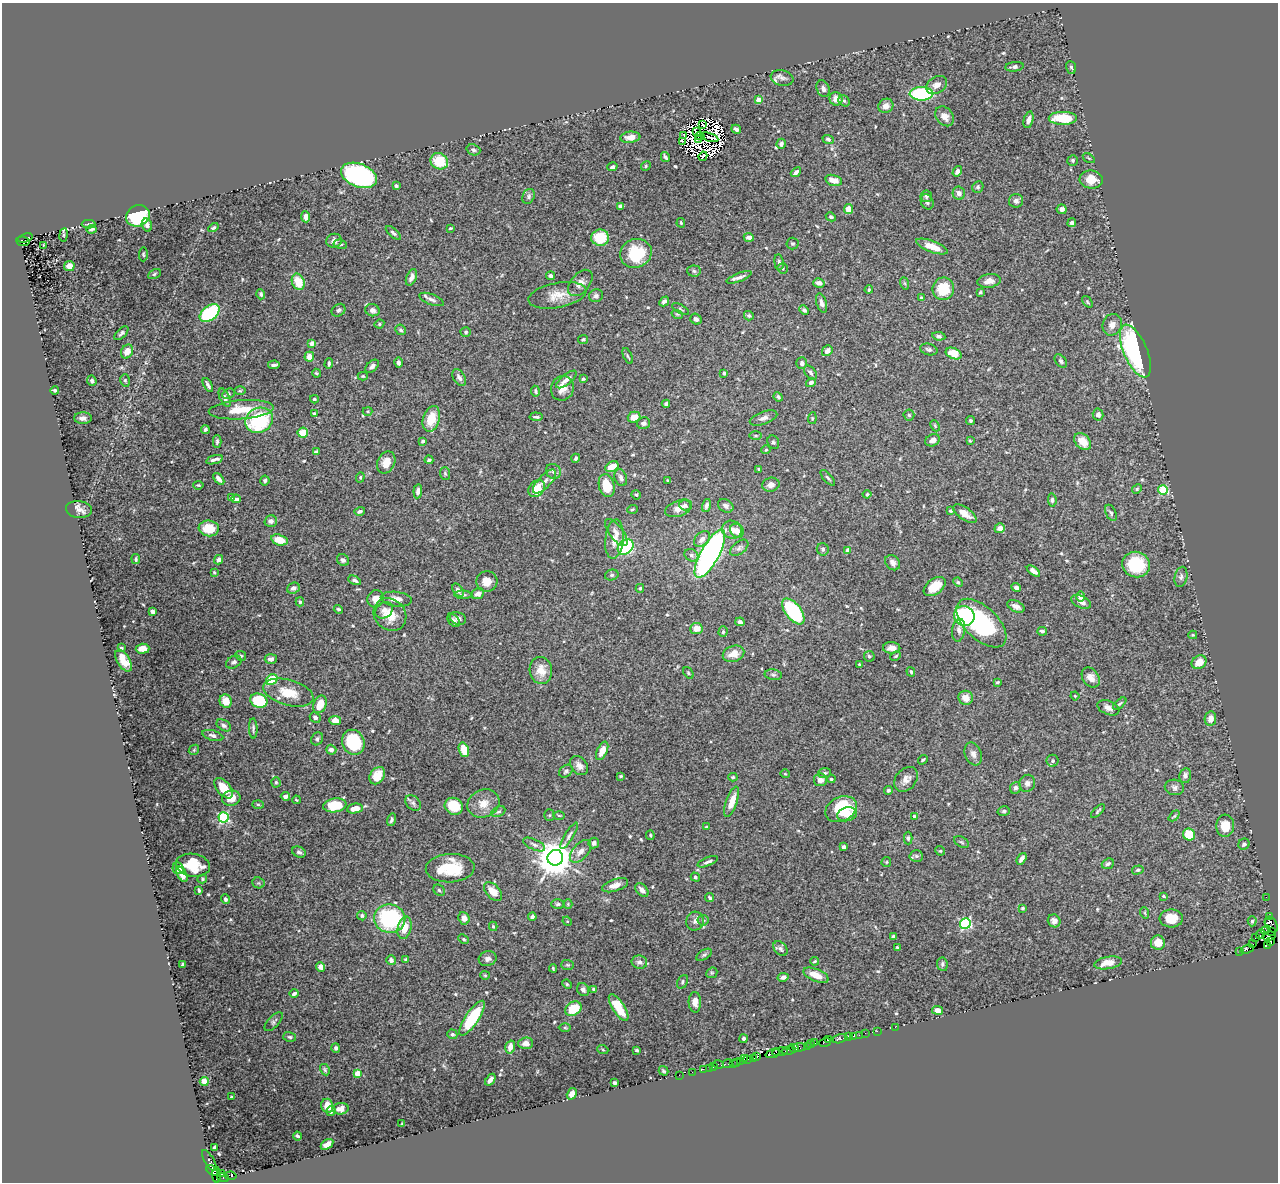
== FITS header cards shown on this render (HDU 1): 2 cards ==
NAXIS1  =                 1276
NAXIS2  =                 1180

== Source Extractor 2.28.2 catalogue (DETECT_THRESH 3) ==
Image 1276 x 1180 px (HDU 1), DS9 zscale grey, 1 PNG px = 1 image px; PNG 1280 x 1184 px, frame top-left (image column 1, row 1180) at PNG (2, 3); each listed source drawn as its Kron ellipse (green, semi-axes under 4 px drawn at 4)
Background 1.5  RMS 0.019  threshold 0.0574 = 3 sigma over >= 5 px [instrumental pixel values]
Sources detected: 572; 12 with non-positive FLUX_AUTO (blend fragments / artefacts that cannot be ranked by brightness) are neither listed nor drawn; of the other 560, the 500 brightest by FLUX_AUTO listed and drawn (60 fainter detections omitted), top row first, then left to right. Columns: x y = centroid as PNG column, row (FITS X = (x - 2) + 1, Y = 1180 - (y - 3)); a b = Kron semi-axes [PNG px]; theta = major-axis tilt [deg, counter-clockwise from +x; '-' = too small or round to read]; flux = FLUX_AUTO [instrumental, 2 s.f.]
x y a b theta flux
1014 67 9 4 7 3.7
1071 67 6 5 - 2.3
782 78 11 7 -12 6.1
937 85 11 8 31 9.5
823 89 9 6 -69 5.1
921 94 12 6 0 110
836 99 7 6 - 12
758 100 4 4 - 14
844 101 6 5 - 2.4
886 106 8 7 - 8.1
945 116 11 8 -51 9.2
1063 118 14 6 1 48
1028 120 8 4 76 5.6
703 125 3 2 - 3.1
736 129 5 4 - 3.9
697 132 2 2 - 3.5
684 135 3 2 - 1.4
700 136 5 2 - 1.9
630 137 10 5 6 9.6
710 137 9 2 -17 1.6
699 139 3 2 - 4.8
828 139 6 4 -21 3
682 141 4 2 - 5.6
781 144 5 4 - 3.4
473 150 7 5 -20 2.8
703 156 5 2 - 2.7
665 157 5 3 - 3
1089 158 6 3 -33 1.5
1073 160 5 5 - 2.4
439 161 9 8 - 36
646 166 5 4 - 1.6
612 167 5 4 - 3.3
957 171 5 4 - 5.7
796 172 6 4 41 3.9
359 175 18 11 -21 250
834 180 9 5 -15 12
1091 180 12 9 -7 17
396 186 4 3 - 2.2
978 187 6 5 - 2.4
959 193 7 6 - 5.9
529 196 8 6 63 3.2
926 196 6 5 - 2.6
1016 201 7 7 - 4.2
927 202 8 6 -65 4.4
620 206 4 3 - 3.1
848 209 5 4 - 15
1062 209 5 4 - 4.9
138 216 12 10 24 120
306 217 5 4 - 6.7
831 217 5 4 - 2.1
681 223 5 3 - 1.8
1072 223 5 4 - 3.8
88 224 7 4 0 2.1
147 225 7 5 -71 5
213 228 5 4 - 2.2
450 228 3 2 - 1.4
91 229 5 3 - 2.9
393 233 9 4 -41 2.8
64 235 7 3 82 1.5
749 237 5 3 - 4.9
25 238 7 3 17 520
600 238 9 8 - 37
23 241 6 5 - 580
334 241 8 7 - 6.3
340 244 7 4 -7 2.3
792 244 6 6 - 2.3
43 245 3 2 - 7.2
932 247 17 5 -20 19
636 253 16 14 24 57
143 254 7 4 88 1.8
779 262 8 4 -82 2.8
69 266 5 5 - 8.4
783 268 5 5 - 2
694 271 7 5 -4 2.7
154 274 7 4 29 2.3
551 276 4 3 - 5
411 277 9 5 68 6.3
739 277 13 4 21 5.1
989 281 12 6 7 11
298 282 8 6 -67 27
580 283 15 9 50 8.5
819 283 5 4 - 4.8
904 283 6 4 -70 2
943 289 11 10 - 39
869 290 4 3 - 1.7
980 292 3 3 - 1.8
261 294 5 4 - 2.7
557 295 29 12 10 21
596 296 7 6 - 3.5
921 298 3 3 - 1.7
431 299 13 5 -21 5.4
664 301 5 4 - 4
1087 302 6 4 -52 1.7
822 303 10 5 -73 5
681 309 9 3 -28 1.7
338 310 7 6 - 3.3
372 310 7 6 - 4.9
804 310 5 4 - 3.1
210 313 11 7 37 100
677 314 6 3 -18 1.3
749 316 5 4 - 2.4
696 319 6 5 - 3.7
379 324 5 3 - 1.7
1112 325 11 9 66 8.8
401 330 5 5 - 2.6
466 332 5 4 - 1.8
121 333 9 4 45 3.3
939 336 6 4 -9 2.4
583 339 5 4 - 2.9
312 343 4 3 - 9.4
929 349 9 5 -16 3.4
127 351 7 5 61 15
827 351 6 5 - 7
1135 351 28 12 -67 250
954 353 8 5 -23 27
628 356 8 3 -67 2
309 357 5 4 - 12
1061 361 8 5 -52 3.2
399 362 5 4 - 3
802 363 6 5 - 3.9
329 364 5 3 - 2.4
274 365 6 3 4 3.4
372 366 8 5 44 4.1
316 373 4 3 - 1.6
724 373 3 3 - 4.1
810 373 8 5 -52 3.3
363 376 5 4 - 1.6
459 378 9 5 -59 5.3
566 379 12 5 39 7.3
583 379 4 4 - 2
125 380 6 4 -74 1.9
92 381 5 4 - 3.8
811 383 5 4 - 5.1
208 385 7 3 -61 3.1
562 388 12 11 - 13
55 390 4 3 - 2.3
240 391 5 3 - 1.5
535 391 5 4 - 2
228 394 6 5 - 2.4
778 397 5 4 - 2.1
225 398 10 5 -66 3.8
314 399 4 3 - 1.9
666 404 4 3 - 3.1
241 410 32 9 4 34
368 411 5 4 - 1.7
314 413 4 3 - 1.9
1098 414 6 5 - 5.4
909 415 5 5 - 2.1
536 417 6 3 -5 2.6
634 417 6 5 - 13
83 418 9 5 -1 5.9
763 418 14 6 20 6
812 418 6 4 85 1.6
431 419 13 8 73 28
259 420 14 12 27 100
970 420 4 4 - 2
643 423 7 6 - 4.5
935 426 6 4 -65 1.4
205 429 4 3 - 2.7
303 433 5 5 - 20
756 436 6 3 0 1.7
933 440 7 6 - 6.6
217 441 6 4 89 2.6
423 441 4 3 - 2.5
970 441 4 3 - 1.5
773 442 7 5 -62 2.5
1083 442 10 7 -45 15
766 450 4 4 - 1.4
316 452 4 3 - 2.1
576 458 4 3 - 2.8
214 460 9 3 16 4.4
429 460 4 3 - 2.4
386 462 11 8 66 13
612 467 7 5 28 19
759 469 4 3 - 2.5
553 471 8 7 - 4.3
445 473 6 5 - 1.9
360 477 5 4 - 1.7
621 478 9 6 -71 4.8
828 478 10 3 -48 2.3
219 479 7 4 -49 5.6
668 480 3 3 - 1.3
265 481 5 4 - 2.4
544 482 15 6 46 7.3
198 485 5 3 - 1.6
771 485 9 7 12 7.3
607 486 11 7 -75 29
537 488 9 7 48 22
1137 489 5 4 - 1.7
1163 490 5 4 - 61
418 491 7 4 83 4.3
867 494 4 4 - 1.6
636 495 5 4 - 1.9
231 498 4 3 - 3.6
236 499 5 3 - 3.5
1052 500 7 4 -85 2.6
685 505 6 5 - 4.3
706 506 7 4 75 3.7
726 506 8 6 -32 4.9
679 508 14 8 20 11
79 509 13 8 -6 7.5
632 509 5 3 - 1.4
360 511 5 4 - 3.8
951 511 4 3 - 1.8
1111 513 8 5 -65 3.1
965 514 14 6 -34 10
271 521 6 5 - 4.6
209 528 10 8 -6 27
1000 528 5 5 - 8.8
732 530 10 9 - 8.8
737 531 7 6 - 9.2
616 533 16 6 -53 8.9
614 539 19 9 84 16
702 539 9 6 44 8.3
279 540 8 5 -17 20
626 547 8 7 - 96
739 548 11 6 38 4.2
823 549 6 6 - 2.5
848 550 4 4 - 10
710 554 27 9 61 470
691 555 7 6 - 3.6
136 559 5 3 - 2
219 560 5 4 - 5.3
343 560 6 5 - 3.9
893 563 8 6 -49 6.8
1136 565 14 12 -16 64
1033 571 7 4 -36 6.2
214 572 4 3 - 1.4
612 575 7 5 15 2.7
1181 577 10 6 77 4.6
354 580 7 4 -25 3.1
487 581 10 10 - 14
958 582 5 4 - 1.7
935 587 12 7 37 22
1016 587 5 4 - 3.5
293 588 6 5 - 4.6
640 588 4 4 - 1.8
458 590 7 4 -56 4.7
478 594 6 5 - 6.3
463 595 8 3 -3 2.1
1080 596 5 4 - 6.6
376 599 9 8 - 9.2
396 599 15 7 -6 11
300 602 4 3 - 1.7
1081 602 10 6 -24 7.6
1016 606 9 5 -24 6.7
338 609 5 4 - 2.3
384 610 9 7 37 6.4
152 611 4 3 - 3.5
793 611 15 7 -52 100
390 615 17 15 -42 21
964 616 10 10 - 83
458 618 8 6 -20 5.4
454 620 8 5 -52 3.3
740 622 4 4 - 3.6
981 623 31 16 -44 140
696 628 6 5 - 10
959 630 11 6 82 6.8
1042 631 5 4 - 2.8
723 632 5 4 - 2.2
1193 635 4 3 - 1.6
121 648 3 3 - 1.6
892 648 9 5 -1 12
142 649 7 5 5 12
733 654 11 8 18 16
241 656 5 4 - 2.5
869 656 5 5 - 2.5
896 656 5 3 - 1.5
271 659 6 5 - 4.8
123 661 12 6 -58 20
234 662 8 5 32 3.7
1199 662 8 6 34 16
859 664 3 3 - 1.4
541 670 13 11 -80 17
911 672 5 3 - 1.8
688 673 6 4 -52 1.9
773 675 9 5 -10 2.9
1091 678 11 8 -54 8.7
272 680 6 5 - 52
997 682 4 3 - 1.7
288 693 26 12 -15 29
1075 696 4 4 - 1.4
966 698 7 7 - 13
226 701 7 6 - 15
259 701 9 7 -20 80
320 704 9 6 66 20
1120 704 8 4 40 2.1
1108 708 11 7 -22 6.8
315 717 6 5 - 4.3
1210 719 7 5 80 9.3
335 720 6 4 -9 11
224 725 8 5 -31 3.5
253 728 10 3 -87 2.8
213 736 11 5 -16 4.9
317 739 7 5 60 3
353 742 13 11 -65 67
194 750 5 4 - 1.6
331 750 5 5 - 5.7
464 750 7 5 -72 23
602 751 10 5 65 16
973 754 12 8 -69 6.8
923 760 5 3 - 1.8
1053 761 6 6 - 3.6
579 766 10 7 -51 7.5
566 771 7 5 41 3.1
825 773 6 5 - 2.5
785 774 4 4 - 1.4
377 776 9 7 55 21
621 776 3 3 - 1.4
1185 776 7 6 - 5.2
733 777 4 4 - 1.5
831 779 4 4 - 1.8
906 779 14 10 51 10
820 780 6 6 - 8.7
276 782 5 4 - 2
1027 783 9 7 67 5.8
1174 787 10 7 -13 4.6
224 788 12 6 -50 26
1016 788 6 5 - 4.5
888 790 4 4 - 2.3
285 796 5 4 - 5.7
231 798 9 7 15 13
296 800 4 3 - 1.3
732 802 16 5 70 16
413 803 9 6 -45 4.1
258 804 6 4 -2 1.9
483 804 16 13 25 17
335 805 12 7 8 35
454 806 9 8 - 32
355 808 8 5 9 15
841 809 16 12 26 52
1004 811 6 5 - 2.2
1098 811 9 3 46 1.8
498 812 7 5 26 2.4
847 814 10 7 13 14
549 815 5 5 - 1.7
559 815 5 3 - 1.4
914 816 3 3 - 1.4
1174 816 6 4 44 1.8
224 817 5 5 - 140
391 820 6 3 73 2.7
1225 826 11 9 86 21
706 827 4 3 - 1.4
650 835 5 3 - 1.7
1189 835 6 6 - 41
569 836 15 4 59 4.5
908 838 6 4 -89 2.4
961 842 8 5 -27 2.1
594 843 5 5 - 5.2
1244 844 6 5 - 3.7
534 845 12 5 -25 4.2
844 847 4 4 - 4.2
581 851 13 7 48 9.1
940 851 5 4 - 1.5
299 852 7 5 -26 3.4
916 856 7 5 -2 2.7
555 858 8 7 - 3200
1022 859 6 4 54 4.6
708 862 11 4 21 4
886 862 5 4 - 1.5
1108 864 6 5 - 3.2
193 865 17 11 -9 28
178 868 6 5 - 5
450 868 24 14 3 57
1138 870 6 4 16 1.9
182 874 8 4 -62 10
695 877 5 4 - 1.8
202 879 5 4 - 1.8
258 883 6 5 - 1.8
615 885 13 6 18 9.7
199 890 4 3 - 1.9
439 890 6 5 - 2.5
642 890 8 5 -46 7
493 892 11 6 -47 17
1163 896 4 3 - 1.8
1266 897 2 2 - 25
710 898 5 3 - 2.1
225 899 5 4 - 3.5
558 904 7 4 1 2.7
568 904 4 4 - 1.4
1022 908 3 3 - 1.6
1145 913 6 3 -71 1.5
362 916 5 4 - 2.4
532 917 4 3 - 3.5
1270 917 2 2 - 25
464 918 6 5 - 8.2
1171 918 11 9 -3 21
390 919 15 14 - 130
703 920 5 5 - 2.4
567 921 5 4 - 1.4
695 921 9 8 - 5.7
1054 921 7 6 - 6.6
1252 921 5 4 - 2.2
965 924 5 5 - 170
1271 925 8 5 -60 250
493 926 5 3 - 1.9
404 928 11 6 77 22
1266 930 5 3 - 170
1271 931 4 3 - 57
1260 934 5 3 - 250
894 936 4 3 - 2.8
1269 936 6 5 - 920
1255 938 3 2 - 57
464 939 6 4 -40 1.6
1271 941 3 3 - 150
1158 943 7 7 - 17
1253 944 2 2 - 28
1268 945 3 2 - 33
897 947 3 3 - 1.8
780 949 8 6 -49 4.3
1247 949 7 3 22 250
1240 951 2 2 - 28
704 955 9 4 31 2.6
488 959 9 7 16 6.3
391 960 5 4 - 4
406 960 4 4 - 2.9
815 961 4 3 - 1.5
639 962 8 6 -9 4.9
1108 963 14 6 10 17
183 964 3 3 - 2
942 964 7 5 -83 3.1
567 965 6 5 - 2
321 967 5 4 - 7.7
553 968 4 3 - 1.4
712 973 6 5 - 2
485 975 5 4 - 1.4
816 975 13 6 -22 16
783 977 5 4 - 4.6
682 982 7 5 65 2.6
567 984 5 4 - 1.6
594 989 4 3 - 2.3
583 990 7 5 -61 4.5
294 994 4 3 - 3.6
695 1002 10 6 -88 9
619 1008 15 6 -57 34
573 1009 9 6 34 31
938 1010 5 4 - 8.7
472 1018 20 6 56 73
274 1022 12 5 47 3.2
565 1027 6 4 -1 1.7
895 1027 2 2 - 37
877 1031 2 2 - 37
865 1033 2 2 - 62
452 1034 5 4 - 2.8
859 1035 2 2 - 58
853 1036 2 2 - 64
290 1037 6 4 -15 2
848 1037 4 3 - 170
743 1039 4 3 - 3.4
829 1039 3 2 - 42
840 1039 8 3 13 240
825 1042 6 2 19 40
526 1043 7 5 4 7.4
815 1043 2 2 - 21
811 1044 4 3 - 120
807 1046 2 2 - 53
510 1047 6 4 74 8.3
799 1047 7 4 4 220
336 1048 5 4 - 3.3
794 1048 5 3 - 380
603 1050 6 3 -20 1.4
637 1050 4 3 - 2.3
788 1050 7 3 14 440
780 1052 8 3 11 97
773 1053 7 2 19 260
757 1056 3 3 - 160
753 1058 4 2 - 170
744 1059 2 2 - 79
748 1059 2 2 - 46
740 1061 2 2 - 96
737 1062 3 2 - 83
728 1063 5 3 - 210
733 1063 2 2 - 69
719 1064 5 2 - 110
714 1067 3 3 - 170
709 1068 2 2 - 23
703 1069 2 2 - 47
325 1070 6 4 -60 2.1
664 1071 5 3 - 2
692 1072 2 2 - 20
357 1073 4 4 - 22
679 1075 2 2 - 28
490 1080 6 4 54 5.9
204 1081 4 4 - 12
614 1083 4 3 - 2.7
572 1094 6 4 58 7.7
231 1097 3 3 - 1.3
327 1106 7 6 - 15
341 1109 8 5 6 8.7
331 1111 5 4 - 2.8
402 1124 4 2 - 1.4
298 1136 4 2 - 1.9
327 1144 7 4 34 8.9
214 1147 3 3 - 2.5
209 1161 12 4 -59 340
212 1170 7 3 -41 400
222 1174 3 3 - 65
217 1175 8 3 -88 230
231 1176 6 3 -9 200
223 1178 6 3 -19 120
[60 fainter detections neither listed nor drawn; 12 non-positive-flux detections neither listed nor drawn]